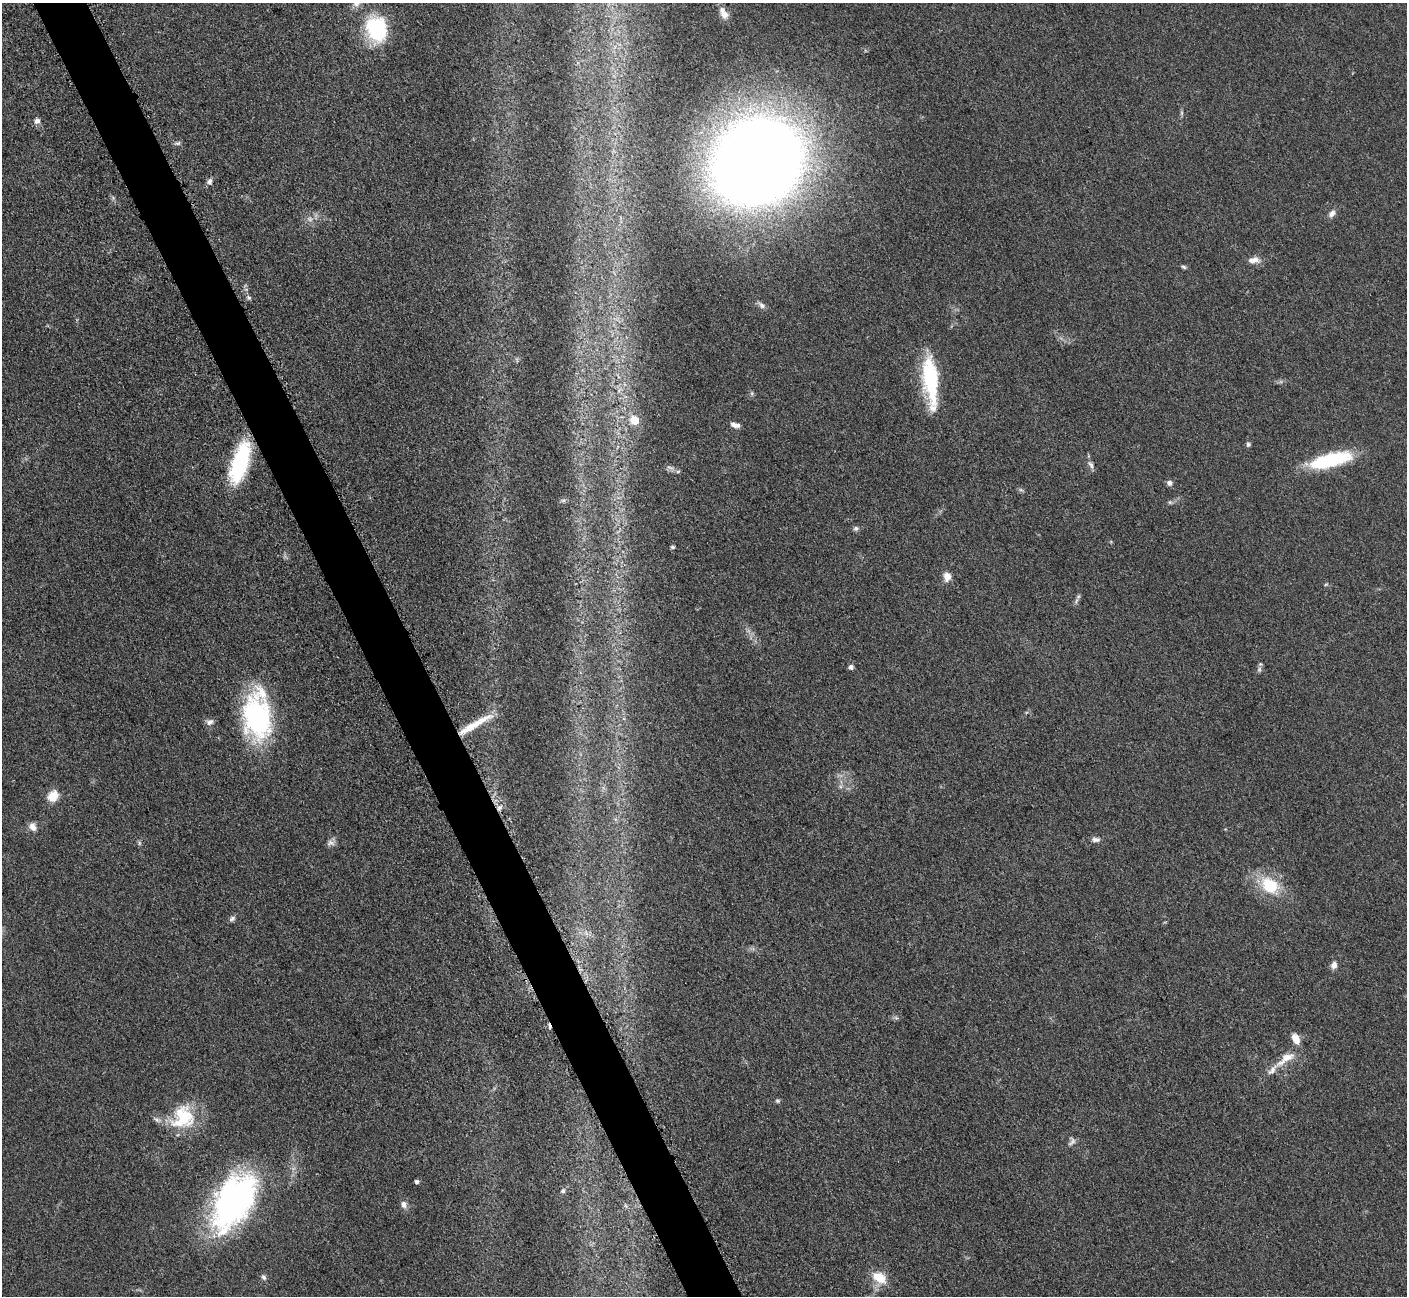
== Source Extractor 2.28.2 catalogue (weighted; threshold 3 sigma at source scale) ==
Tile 11 of 4 x 4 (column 3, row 3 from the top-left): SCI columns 2873-4277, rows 1485-2778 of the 5698 x 5663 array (HDU 1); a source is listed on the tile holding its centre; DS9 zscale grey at full resolution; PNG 1409 x 1298 px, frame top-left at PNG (2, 3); no overlay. Shown black and unused: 4% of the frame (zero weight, under 3 of 5 exposures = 3% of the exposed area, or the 3 px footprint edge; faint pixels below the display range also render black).
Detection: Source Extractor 2.28.2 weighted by HDU 2 'WHT'; one run over the whole footprint, this tile lists its part. Background 0.0534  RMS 0.006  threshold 0.0269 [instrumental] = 3 sigma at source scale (4.5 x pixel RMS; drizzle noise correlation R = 1.50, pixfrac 1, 0.05/0.05 arcsec/px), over >= 5 px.
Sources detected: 62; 1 too faint to see at this stretch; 1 cosmic-ray / hot-pixel residue — not listed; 3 inside a brighter listed object's ellipse — not listed separately; the other 57 listed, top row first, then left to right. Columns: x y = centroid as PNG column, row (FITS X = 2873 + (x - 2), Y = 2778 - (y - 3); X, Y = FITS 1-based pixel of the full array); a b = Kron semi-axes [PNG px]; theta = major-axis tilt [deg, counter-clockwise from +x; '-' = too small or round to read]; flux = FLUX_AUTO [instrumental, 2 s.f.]
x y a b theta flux
356 3 11 7 30 2.5
724 13 15 8 -59 5
376 29 32 26 -74 40
1182 113 7 4 -90 1
37 121 8 7 - 2.3
178 143 8 5 18 1.4
757 162 61 53 38 1300
209 181 8 6 62 2
1332 213 11 7 51 2.9
1253 260 16 8 4 4.5
1184 267 7 5 -31 1.1
249 297 7 5 -66 1.3
761 305 11 7 -42 2.3
930 376 63 16 -85 45
752 393 6 4 73 0.82
634 420 7 6 - 17
735 425 11 5 -15 2.8
1248 444 6 6 - 1.2
1330 460 46 14 14 44
240 462 43 15 73 52
1091 465 12 6 -63 2.2
670 467 11 4 -12 1.9
1169 483 7 6 - 2.1
1021 490 7 4 -18 1
563 500 7 4 0 1.1
1170 502 6 5 - 1
856 528 7 6 - 1.5
672 547 5 4 - 1
947 577 12 9 -90 4.2
1326 584 6 3 19 0.68
1076 600 10 3 69 1.3
851 667 5 5 - 2.2
1259 669 8 5 71 1.5
257 716 53 29 -86 91
210 722 10 7 21 2.4
470 727 48 8 29 17
53 796 13 11 52 8.9
499 808 8 5 41 1.9
33 827 10 8 -49 3.9
1096 840 11 6 -3 2.3
139 843 6 4 -72 0.9
330 843 11 8 -4 2.4
1270 885 27 19 -32 24
232 918 8 6 35 1.7
1334 965 8 7 - 3.1
896 1018 7 4 -19 1.1
1296 1039 13 8 -65 6.3
1286 1058 34 10 35 11
777 1101 6 5 - 1
183 1117 29 26 53 31
1072 1142 14 6 50 2.1
416 1182 4 4 - 1.5
563 1191 6 5 - 1.2
234 1202 60 34 60 170
404 1205 11 7 -78 2.8
264 1277 9 5 -52 1.5
879 1277 19 11 -31 12
Overlapping masked pixels (flux is a lower limit): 2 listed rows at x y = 470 727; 499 808
Isophote crosses this tile's border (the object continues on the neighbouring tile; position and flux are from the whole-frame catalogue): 1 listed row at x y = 356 3